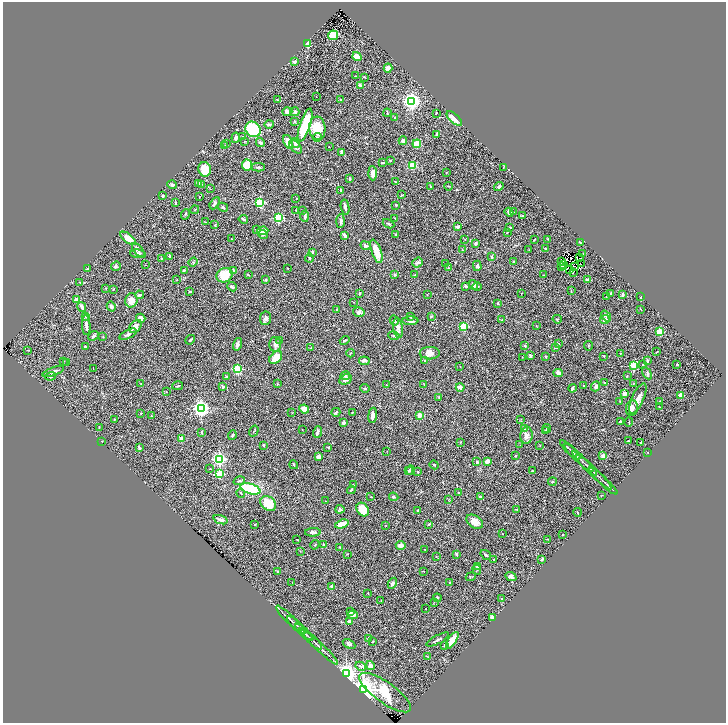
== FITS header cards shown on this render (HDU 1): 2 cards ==
NAXIS1  =                 1447
NAXIS2  =                 1442

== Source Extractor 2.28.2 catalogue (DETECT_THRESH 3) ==
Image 1447 x 1442 px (HDU 1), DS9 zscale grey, zoomed out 1/2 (1 PNG px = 2 x 2 image px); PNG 728 x 725 px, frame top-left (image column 2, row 1442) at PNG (3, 2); each listed source drawn as its Kron ellipse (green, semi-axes under 4 px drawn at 4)
Background 1.23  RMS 0.06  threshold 0.18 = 3 sigma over >= 5 px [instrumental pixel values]
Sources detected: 423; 41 cannot appear on this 1/2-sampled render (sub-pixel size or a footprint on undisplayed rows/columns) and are neither listed nor drawn; the other 382 listed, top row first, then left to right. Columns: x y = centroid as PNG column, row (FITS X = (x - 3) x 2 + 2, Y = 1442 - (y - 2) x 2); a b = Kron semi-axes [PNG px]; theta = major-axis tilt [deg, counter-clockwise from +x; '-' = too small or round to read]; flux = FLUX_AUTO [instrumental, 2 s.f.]
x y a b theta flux
333 35 5 5 - 220
307 44 4 2 - 120
357 57 5 4 - 110
295 62 4 3 - 17
388 68 4 4 - 80
356 76 2 2 - 5.2
364 77 2 2 - 6.5
361 86 3 2 - 53
316 97 2 1 - 5.6
277 100 4 3 - 9.7
340 100 3 2 - 5.8
412 101 4 4 - 5500
287 112 5 4 - 57
295 112 4 4 - 27
387 113 4 1 - 12
436 113 2 1 - 5.7
395 117 3 2 - 5
454 118 9 4 -43 190
295 121 3 2 - 9.3
269 124 5 3 - 24
305 125 17 5 72 490
317 128 11 8 -85 310
253 129 8 7 - 890
436 135 4 3 - 26
243 137 3 2 - 5.5
317 137 4 3 - 14
236 138 5 3 - 33
244 141 2 2 - 5.5
403 141 4 3 - 24
260 142 5 3 - 20
288 142 7 4 -66 94
296 143 5 4 - 46
226 144 2 2 - 8.1
417 144 4 4 - 150
224 146 3 2 - 12
295 147 8 4 -50 40
329 147 2 2 - 3.9
341 152 4 2 - 21
390 160 3 2 - 8.8
383 163 4 2 - 9.5
247 165 5 5 - 190
412 166 4 3 - 220
258 167 6 3 0 18
503 167 3 2 - 6.6
205 169 7 6 - 220
446 172 2 2 - 9.2
373 173 7 4 -87 73
350 179 3 2 - 22
395 182 3 2 - 7.7
199 183 4 3 - 28
202 184 2 2 - 5.7
172 185 5 3 - 19
430 186 2 2 - 7.8
448 186 4 2 - 7.7
499 187 5 4 - 25
210 189 2 1 - 3.4
341 190 4 3 - 8.5
402 195 4 1 - 6.9
163 196 4 2 - 14
199 196 2 1 - 3.7
296 198 2 2 - 3.8
260 202 3 3 - 950
175 203 4 2 - 18
215 203 7 4 61 27
396 205 2 2 - 13
223 207 5 3 - 17
345 207 7 2 -79 43
195 210 4 2 - 8.2
295 210 2 1 - 3.5
303 210 2 2 - 7
509 212 5 3 - 43
513 212 2 2 - 26
185 214 5 3 - 16
305 216 6 3 -89 32
523 216 3 3 - 15
278 218 3 3 - 920
395 218 3 2 - 4.7
243 219 5 2 - 16
341 221 7 3 88 25
205 222 3 2 - 8.5
388 224 6 2 -26 12
215 225 3 3 - 7.1
457 227 3 2 - 44
510 227 3 2 - 9.9
257 230 4 3 - 9.5
263 231 5 3 - 120
507 232 3 2 - 11
263 235 5 3 - 13
344 235 3 2 - 55
396 235 2 2 - 13
128 238 9 4 -38 140
231 239 2 1 - 3.7
465 239 2 2 - 6
534 239 2 2 - 7.4
548 239 3 3 - 5.5
476 243 4 3 - 19
580 243 4 3 - 16
366 246 5 3 - 20
545 249 3 2 - 20
138 250 8 4 -51 35
462 250 2 2 - 5.7
529 250 2 2 - 4
376 251 12 5 -71 170
312 252 3 3 - 15
583 253 3 2 - 7.5
138 254 8 4 -7 29
170 256 4 3 - 28
492 257 3 2 - 12
309 258 4 3 - 13
579 258 2 1 - 4.5
161 259 2 2 - 12
513 261 3 3 - 7.7
561 261 3 1 - 9.1
193 262 5 4 - 20
417 262 5 4 - 23
581 263 2 1 - 20
446 264 3 3 - 13
146 265 2 1 - 2.3
564 265 2 1 - 2.2
116 266 5 4 - 18
477 266 5 3 - 17
562 266 2 1 - 3.9
574 266 2 2 - 3.2
288 268 2 2 - 3.8
448 268 3 3 - 9.2
88 269 3 2 - 20
184 270 3 2 - 20
234 270 3 3 - 22
569 270 2 1 - 0.91
573 272 2 1 - 5.1
225 275 8 7 - 260
248 275 3 2 - 5.9
395 275 4 3 - 14
414 275 3 2 - 5.3
544 275 3 2 - 3.8
177 280 2 2 - 5.3
266 280 3 3 - 18
588 280 2 2 - 100
80 282 4 2 - 9.7
473 285 5 4 - 38
466 286 4 3 - 22
477 286 5 3 - 12
232 287 5 3 - 19
106 288 3 2 - 7.2
113 290 4 2 - 6.7
190 291 3 2 - 11
571 291 3 2 - 5.6
359 293 3 2 - 7.4
521 293 2 2 - 3.5
610 293 3 2 - 18
139 295 4 2 - 26
427 295 2 2 - 4
623 295 3 2 - 41
607 296 2 2 - 5.1
641 297 2 2 - 15
76 300 3 2 - 81
131 300 7 6 - 91
354 302 2 1 - 3.3
498 303 3 3 - 10
111 306 5 3 - 31
82 307 5 3 - 58
337 309 4 3 - 12
641 309 3 1 - 6.1
359 312 6 5 - 38
86 316 3 2 - 8.7
410 316 2 2 - 47
431 316 3 2 - 9
606 316 6 4 -52 23
141 318 5 4 - 58
266 318 7 5 83 30
557 319 5 3 - 9.5
502 320 2 2 - 4.6
605 320 5 4 - 60
394 321 5 4 - 32
410 321 8 4 2 27
86 325 10 3 -86 55
135 326 7 5 49 71
464 326 3 3 - 660
536 326 3 2 - 4.8
398 328 10 5 -81 71
659 332 3 3 - 510
128 334 9 4 27 41
94 336 6 3 42 21
394 336 6 3 -11 18
103 337 3 2 - 5.3
190 340 5 2 - 22
279 340 3 2 - 5.7
345 341 5 2 - 16
237 344 6 3 73 34
275 344 7 6 - 39
558 344 3 3 - 9.9
525 346 2 2 - 31
588 346 5 2 - 7.7
85 347 2 2 - 12
556 347 3 3 - 16
311 348 2 2 - 3.9
27 350 3 2 - 5.2
657 352 3 2 - 5.1
350 353 4 2 - 6.9
430 353 10 6 1 88
620 353 2 1 - 3.8
530 356 4 2 - 17
604 356 4 2 - 5.9
522 357 2 1 - 4.1
545 357 2 2 - 13
276 358 7 5 47 170
424 360 2 2 - 6.3
63 361 2 1 - 5
364 361 5 3 - 35
647 361 3 2 - 19
66 362 2 1 - 3
677 364 3 2 - 6.7
643 365 4 2 - 7.6
460 366 3 1 - 3.5
633 366 3 3 - 780
93 368 2 1 - 3.3
238 369 3 3 - 980
53 371 11 4 19 37
558 373 5 4 - 33
647 373 6 3 -60 18
51 376 5 4 - 27
345 376 5 3 - 13
627 376 3 2 - 6.8
226 377 3 3 - 15
345 379 6 5 - 46
141 383 2 2 - 3.6
604 383 2 2 - 8.8
634 383 3 2 - 5.4
277 384 2 2 - 9.3
386 385 2 1 - 5.9
424 385 2 2 - 5.7
177 386 5 2 - 14
223 386 4 4 - 24
584 386 4 3 - 8.9
596 386 5 3 - 36
460 387 4 3 - 72
365 388 4 3 - 16
572 388 4 2 - 32
166 392 2 2 - 8.9
625 393 2 2 - 180
681 395 2 2 - 220
439 397 3 2 - 6.8
638 398 16 6 65 73
620 401 3 2 - 6.1
660 401 4 2 - 8
659 406 2 1 - 3.6
201 408 4 4 - 4400
632 408 8 6 79 58
304 409 5 4 - 89
336 412 4 2 - 18
352 412 3 2 - 4.8
140 413 2 2 - 4.3
292 413 3 2 - 5.2
373 415 7 3 83 61
420 415 3 2 - 270
151 416 3 2 - 5.3
521 419 3 2 - 5
114 420 2 2 - 8.6
620 422 3 3 - 23
629 422 4 2 - 5.4
344 423 2 2 - 99
99 427 3 2 - 5.2
547 428 4 3 - 14
524 429 3 3 - 11
302 430 2 1 - 3.4
254 431 6 2 58 8.9
545 431 3 3 - 9.6
202 432 4 2 - 14
317 432 6 3 70 29
232 435 5 3 - 13
527 435 8 6 84 59
182 438 2 2 - 260
102 441 2 2 - 5.5
628 441 2 2 - 6.3
460 442 3 2 - 6.3
641 443 2 2 - 28
264 445 2 2 - 37
520 445 2 1 - 2.5
540 445 3 2 - 4.8
328 447 2 2 - 10
139 448 4 2 - 22
570 450 13 1 -43 22
387 451 2 1 - 3.1
647 452 4 1 - 4
515 456 2 2 - 16
603 456 2 2 - 140
319 457 4 3 - 75
579 458 20 2 -44 32
219 459 3 3 - 2400
477 462 2 2 - 9.8
487 462 3 2 - 61
294 465 4 2 - 8.9
434 465 4 2 - 8.9
586 465 14 2 -44 22
210 469 3 2 - 6.5
410 470 4 3 - 26
592 470 27 2 -44 50
408 471 3 3 - 11
532 471 3 2 - 11
418 472 2 2 - 12
219 474 3 3 - 540
239 481 6 3 16 15
603 481 19 1 -43 27
552 482 4 3 - 14
353 485 3 2 - 4.3
250 489 10 5 -16 760
351 490 4 3 - 9.6
241 493 5 2 - 9.6
458 493 3 2 - 11
480 496 4 2 - 13
601 496 3 2 - 3.9
371 497 2 2 - 15
394 497 5 3 - 15
449 500 4 2 - 6
326 501 2 1 - 3.4
268 503 8 6 -40 260
340 509 4 4 - 19
363 509 7 5 -53 240
517 509 4 2 - 8.1
418 510 2 2 - 19
577 512 4 2 - 6.7
220 520 7 3 -19 41
475 522 9 6 -34 84
342 524 7 4 17 140
429 524 3 3 - 7.7
255 525 3 2 - 5.6
386 526 2 2 - 6
313 532 8 3 1 35
502 534 2 2 - 3.8
563 535 3 2 - 6.4
297 539 2 1 - 6.3
548 539 2 2 - 4.1
315 545 5 3 - 9.6
323 545 3 2 - 11
401 545 5 4 - 36
340 547 2 2 - 15
425 549 2 1 - 2.5
300 551 2 2 - 4.8
347 554 3 2 - 6.4
456 554 4 2 - 11
486 555 6 2 -35 11
436 556 2 2 - 3.7
494 559 3 2 - 6.4
542 559 3 2 - 16
477 566 3 3 - 34
477 570 5 3 - 13
277 571 3 3 - 11
424 571 2 2 - 4.5
511 576 6 4 -23 32
471 577 5 2 - 9.1
292 582 2 2 - 4
392 583 6 3 60 29
450 583 3 2 - 10
332 586 2 2 - 130
368 593 3 2 - 4.9
437 598 4 3 - 13
501 599 2 2 - 14
381 600 2 1 - 3.4
434 602 3 2 - 3.7
426 609 2 1 - 2.8
351 612 4 3 - 14
353 615 5 4 - 44
492 617 4 3 - 32
291 620 20 2 -44 42
350 621 3 3 - 43
296 625 12 2 -43 23
304 632 11 2 -43 25
307 635 7 1 -42 16
369 638 3 3 - 17
438 639 12 3 28 28
452 640 9 4 57 170
313 641 12 1 -44 21
373 641 3 2 - 5.4
349 644 7 4 -29 31
319 646 26 2 -43 57
444 646 3 3 - 9.9
428 657 4 1 - 5.2
361 666 5 4 - 22
370 666 5 3 - 62
346 673 3 3 - 7600
364 690 4 3 - 16000
385 693 31 10 -35 420
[41 sub-pixel or undisplayed-footprint detections neither listed nor drawn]